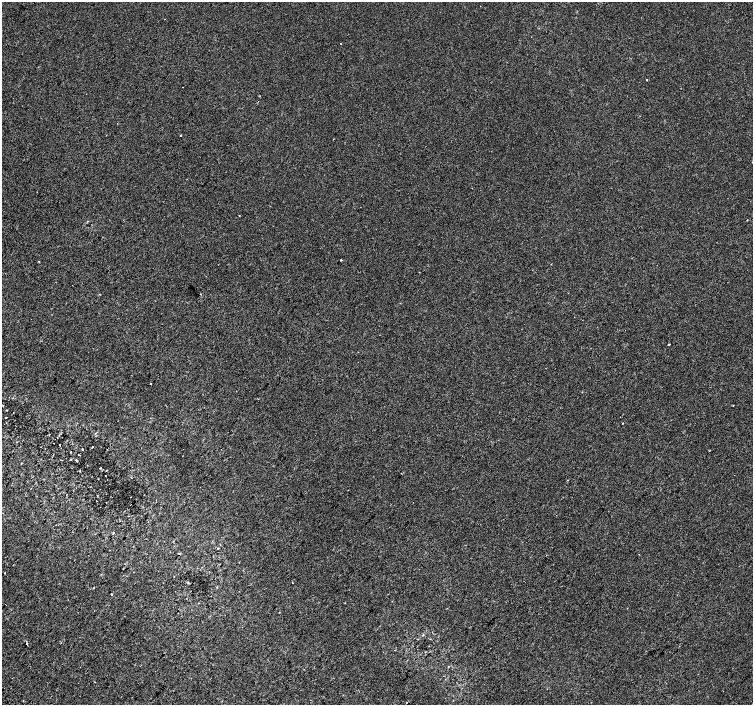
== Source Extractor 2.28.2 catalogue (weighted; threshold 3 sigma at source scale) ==
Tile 7 of 4 x 4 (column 3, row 2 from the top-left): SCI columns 3042-4543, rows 3080-4485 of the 6074 x 6092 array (HDU 1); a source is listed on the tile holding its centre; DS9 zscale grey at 2 x 2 block average (1 PNG px = mean of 2 x 2 image px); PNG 755 x 707 px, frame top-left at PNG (2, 2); no overlay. Shown black and unused: <1% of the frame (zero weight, under 2 of 3 exposures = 2% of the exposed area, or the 3 px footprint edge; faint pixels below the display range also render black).
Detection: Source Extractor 2.28.2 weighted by HDU 2 'WHT'; one run over the whole footprint, this tile lists its part. Background -1.84e-04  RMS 0.0035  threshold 0.0158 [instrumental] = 3 sigma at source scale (4.5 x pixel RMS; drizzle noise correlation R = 1.50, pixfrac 1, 0.0396/0.0396 arcsec/px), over >= 5 px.
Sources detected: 28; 2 cosmic-ray / hot-pixel residue — not listed; the other 26 listed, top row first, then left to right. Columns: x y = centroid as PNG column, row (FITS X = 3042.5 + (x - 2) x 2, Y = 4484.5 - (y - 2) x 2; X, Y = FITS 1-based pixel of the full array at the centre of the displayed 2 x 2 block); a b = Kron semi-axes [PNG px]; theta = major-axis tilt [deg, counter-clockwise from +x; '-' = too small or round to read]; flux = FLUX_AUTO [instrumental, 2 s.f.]
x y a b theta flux
340 43 2 2 - 1.1
646 80 2 2 - 0.82
181 135 2 2 - 4.1
747 220 2 2 - 0.31
341 260 2 2 - 0.92
39 261 2 2 - 0.66
669 344 2 2 - 0.57
258 399 2 2 - 0.28
733 405 2 2 - 0.9
6 417 2 2 - 0.45
622 423 2 2 - 1.8
92 447 2 2 - 1.2
82 449 2 2 - 0.55
78 455 2 2 - 0.31
76 460 2 2 - 1.2
100 468 2 2 - 0.55
114 533 2 2 - 0.89
218 548 3 2 - 0.48
179 553 2 2 - 0.52
639 554 2 2 - 0.75
5 573 2 2 - 0.47
292 583 2 2 - 0.76
94 588 2 2 - 0.53
111 594 3 2 - 0.35
27 643 2 2 - 0.94
453 700 2 2 - 0.32
Diffuse or blended objects may show on this block-average render without a row.